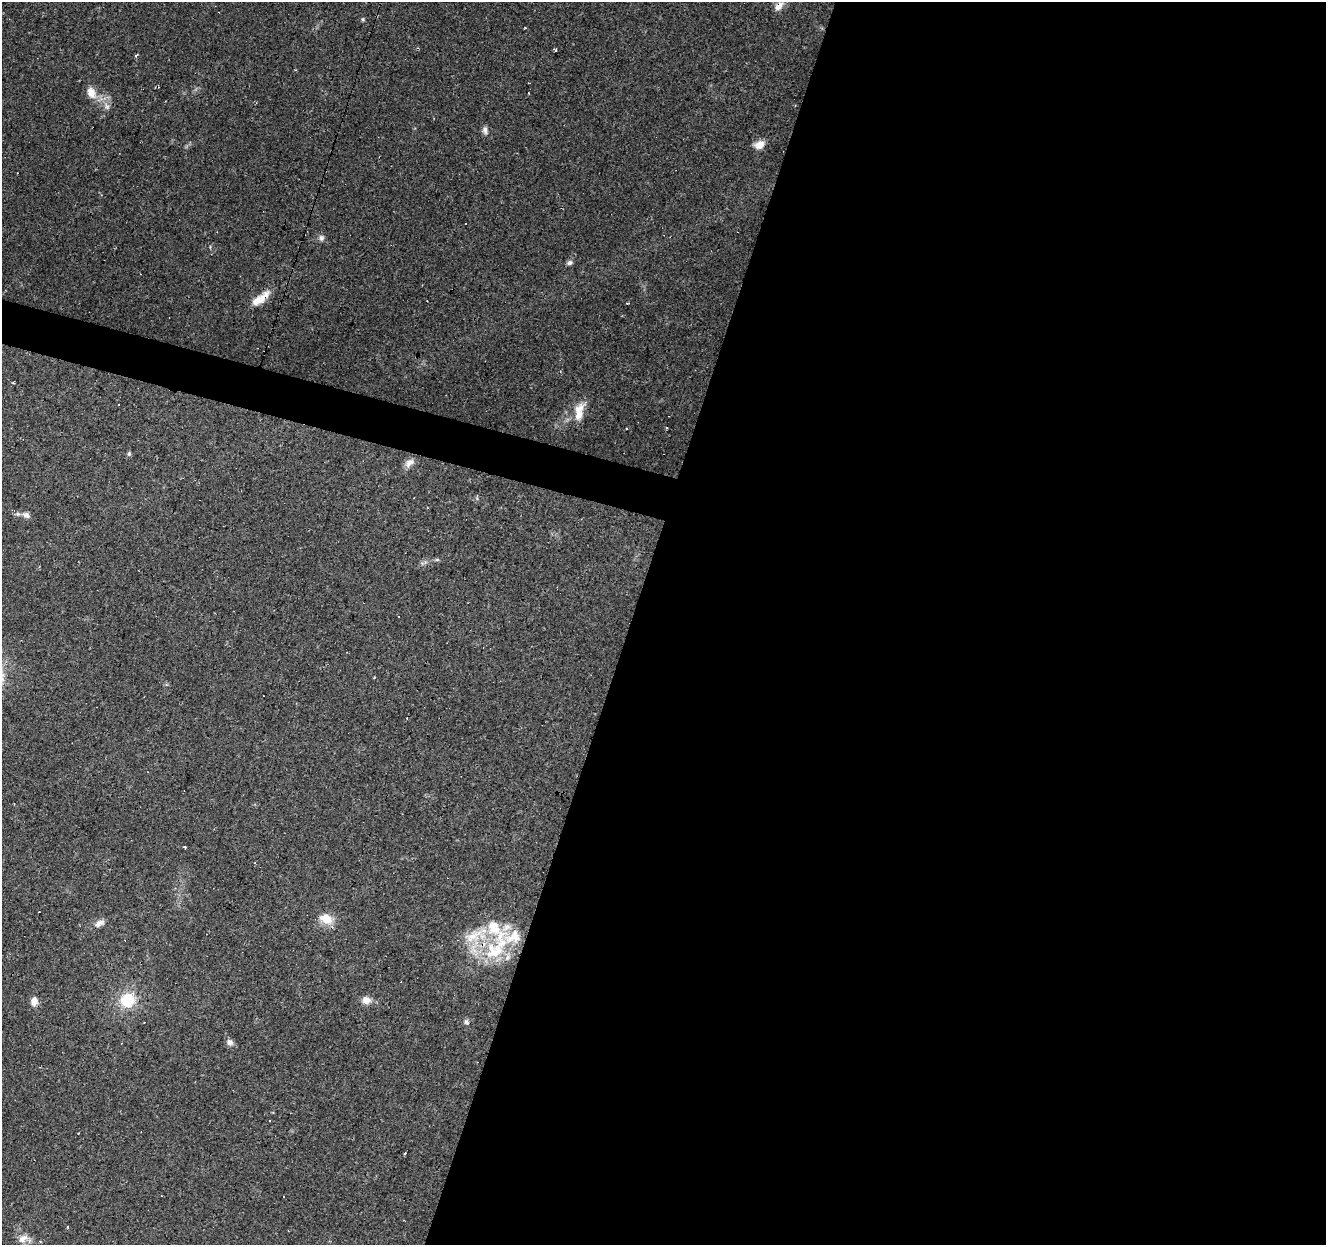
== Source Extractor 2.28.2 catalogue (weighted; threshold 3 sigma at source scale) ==
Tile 12 of 4 x 4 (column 4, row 3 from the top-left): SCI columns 3972-5295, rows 1458-2700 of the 5300 x 5464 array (HDU 1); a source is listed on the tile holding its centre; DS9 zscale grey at full resolution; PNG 1328 x 1247 px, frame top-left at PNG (2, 2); no overlay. Shown black and unused: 54% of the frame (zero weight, under 2 of 3 exposures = <1% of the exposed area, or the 3 px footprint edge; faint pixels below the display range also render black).
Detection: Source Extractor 2.28.2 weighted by HDU 2 'WHT'; one run over the whole footprint, this tile lists its part. Background 0.0956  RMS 0.0061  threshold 0.0275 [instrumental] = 3 sigma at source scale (4.5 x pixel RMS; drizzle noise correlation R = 1.50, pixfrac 1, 0.0396/0.0396 arcsec/px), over >= 5 px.
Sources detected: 52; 13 cosmic-ray / hot-pixel residue — not listed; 7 inside a brighter listed object's ellipse — not listed separately; the other 32 listed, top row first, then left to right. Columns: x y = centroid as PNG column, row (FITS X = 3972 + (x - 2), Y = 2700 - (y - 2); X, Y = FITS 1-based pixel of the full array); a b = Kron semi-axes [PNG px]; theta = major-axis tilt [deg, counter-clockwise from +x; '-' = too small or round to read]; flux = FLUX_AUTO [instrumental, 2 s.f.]
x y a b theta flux
779 6 14 7 42 4.7
363 19 6 4 -22 0.87
526 28 3 2 - 0.59
555 50 5 3 - 0.77
136 56 5 4 - 0.87
91 93 16 10 -62 6.8
107 106 10 7 -65 2.9
485 130 11 6 -84 2.3
760 145 12 8 26 5.6
321 238 9 7 -74 2
569 263 8 6 33 1.6
260 299 30 9 34 9.8
119 405 3 3 - 2.2
578 409 24 11 51 9.2
626 429 3 2 - 0.62
129 454 6 5 - 1
409 463 15 9 39 4.1
26 515 9 7 -24 2.9
437 560 6 4 -18 0.81
374 678 3 2 - 1.3
184 847 3 3 - 1.9
326 918 17 12 -24 9
99 923 15 7 28 3.3
494 951 30 27 5 36
127 1000 15 14 - 20
366 1000 11 9 -15 4.6
34 1001 10 8 85 4.3
466 1022 8 6 -67 1.5
229 1042 8 7 - 2.7
269 1121 3 2 - 0.54
23 1239 15 9 38 4.6
40 1241 3 2 - 0.49
Overlapping masked pixels (flux is a lower limit): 2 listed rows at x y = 779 6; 260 299